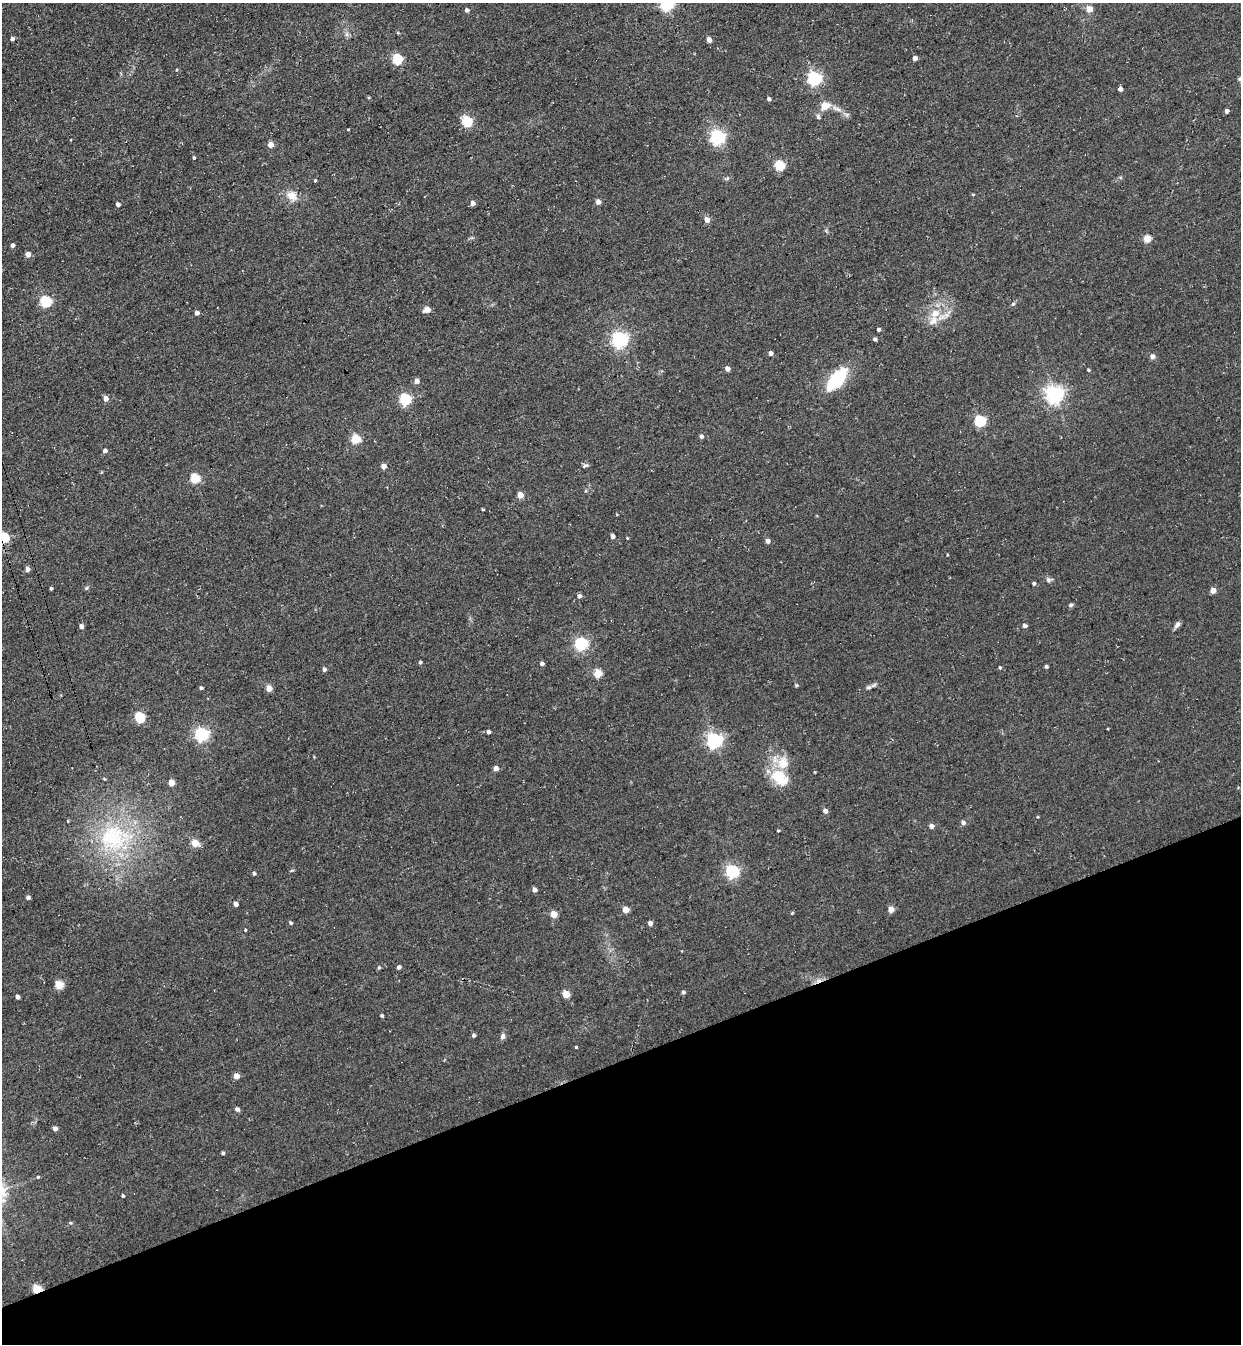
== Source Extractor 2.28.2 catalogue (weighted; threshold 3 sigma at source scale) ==
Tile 14 of 4 x 4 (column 2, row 4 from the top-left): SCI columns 1551-2789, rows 64-1405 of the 5451 x 5491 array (HDU 1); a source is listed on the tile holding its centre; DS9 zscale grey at full resolution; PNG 1243 x 1346 px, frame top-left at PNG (2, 3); no overlay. Shown black and unused: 21% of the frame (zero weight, under 3 of 4 exposures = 7% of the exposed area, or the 3 px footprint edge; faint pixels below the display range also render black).
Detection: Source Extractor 2.28.2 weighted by HDU 2 'WHT'; one run over the whole footprint, this tile lists its part. Background 0.0858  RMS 0.014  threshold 0.0635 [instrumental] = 3 sigma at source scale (4.5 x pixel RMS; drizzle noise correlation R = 1.50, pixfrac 1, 0.05/0.05 arcsec/px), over >= 5 px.
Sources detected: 135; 1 cosmic-ray / hot-pixel residue — not listed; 2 inside a brighter listed object's ellipse — not listed separately; the other 132 listed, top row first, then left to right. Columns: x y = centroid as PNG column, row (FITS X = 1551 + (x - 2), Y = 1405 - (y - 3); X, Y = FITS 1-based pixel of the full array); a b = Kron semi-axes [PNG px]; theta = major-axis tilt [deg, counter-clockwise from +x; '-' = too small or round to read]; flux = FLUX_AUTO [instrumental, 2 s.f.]
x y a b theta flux
667 3 6 6 - 300
1090 9 8 7 - 9.5
467 10 4 4 - 5.2
347 34 7 4 -90 3.5
12 39 4 3 - 4.6
709 40 4 4 - 8.8
915 58 5 4 - 5.4
397 59 5 5 - 110
176 70 4 2 - 1.1
814 79 6 5 - 320
1120 89 4 4 - 6.6
769 99 4 4 - 3.3
825 106 10 8 22 16
837 109 15 5 -25 9.2
1227 111 4 4 - 5.3
818 117 8 6 -68 3
467 121 5 5 - 110
348 130 4 2 - 1.2
717 137 6 6 - 370
271 145 4 4 - 16
194 158 3 3 - 2.1
779 165 5 5 - 89
1120 177 6 4 -19 1.6
727 178 8 3 19 2.3
315 180 3 3 - 1.9
292 196 13 10 -37 16
598 202 4 4 - 9.1
472 203 4 4 - 7.4
118 204 4 4 - 4.5
707 220 5 4 - 11
1147 239 5 4 - 37
12 245 4 3 - 4.6
28 254 4 4 - 11
45 301 5 5 - 140
1013 304 5 5 - 2
427 310 7 6 - 8.4
197 313 4 4 - 5.9
935 313 13 10 29 19
878 329 4 4 - 2.2
875 339 4 4 - 3.7
619 340 6 6 - 440
771 353 4 4 - 5.6
1152 356 6 6 - 4.8
727 369 4 4 - 8
1088 370 4 3 - 1.6
837 379 32 14 50 66
416 381 5 4 - 10
1054 394 6 6 - 640
106 398 5 4 - 9.6
405 399 5 5 - 160
980 421 5 5 - 140
701 436 5 5 - 3.2
355 439 5 5 - 75
105 451 5 5 - 4.2
383 466 4 4 - 10
585 466 10 5 18 3
195 478 5 5 - 77
520 495 4 4 - 23
483 509 3 2 - 1.5
613 536 4 4 - 6.2
3 538 5 5 - 100
627 538 3 3 - 1.1
768 541 4 4 - 6
947 555 3 2 - 1.1
27 569 6 5 - 4.6
1048 580 8 6 -12 3.5
1034 583 4 4 - 2.9
51 588 3 3 - 2.4
86 588 5 5 - 2.1
1213 590 4 4 - 15
579 596 5 5 - 4.3
1071 605 6 5 - 2.6
1177 625 8 6 56 5.2
81 626 4 4 - 7.2
1025 626 4 4 - 5.5
581 643 6 5 - 250
420 662 4 4 - 2.1
542 664 5 4 - 4.1
1000 667 4 3 - 1.8
1046 667 3 3 - 2.6
324 669 4 4 - 4.3
598 673 5 5 - 45
796 686 4 4 - 2.1
869 687 8 6 15 3.6
201 688 4 3 - 2.8
269 688 4 4 - 17
139 717 5 5 - 100
488 732 4 4 - 4
201 734 6 6 - 300
714 740 6 6 - 430
496 768 4 4 - 8.2
780 778 25 16 -41 42
104 779 4 4 - 1.3
171 783 5 4 - 19
825 811 4 4 - 7.8
68 821 4 3 - 1.1
963 823 5 4 - 4.8
931 826 4 4 - 8
778 830 3 3 - 1.6
114 838 53 42 11 180
195 843 5 4 - 35
292 870 6 3 19 1.5
732 871 6 6 - 280
254 873 5 4 - 2.3
534 890 4 4 - 7.5
28 897 4 4 - 4.2
236 904 4 4 - 6.2
891 909 4 4 - 16
626 910 4 4 - 22
792 913 5 3 - 1.3
554 914 4 4 - 29
291 923 4 4 - 3.1
650 923 4 4 - 6.2
245 930 3 3 - 1.4
379 967 5 4 - 1.9
399 967 4 4 - 4.2
59 985 5 5 - 53
683 992 4 4 - 3.1
566 994 5 4 - 37
17 997 4 4 - 5.1
382 1016 3 3 - 2.4
474 1035 4 4 - 2.9
503 1036 8 6 78 4.4
576 1047 3 3 - 1.4
236 1076 4 4 - 16
237 1109 5 4 - 4.6
55 1128 4 4 - 6
223 1153 4 4 - 2.3
38 1177 4 3 - 1.5
123 1196 4 4 - 1.8
70 1223 5 3 - 1.5
37 1289 5 5 - 57
Overlapping masked pixels (flux is a lower limit): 2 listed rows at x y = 3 538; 37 1289
Isophote crosses this tile's border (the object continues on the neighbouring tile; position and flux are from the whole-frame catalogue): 2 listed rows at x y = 667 3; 3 538